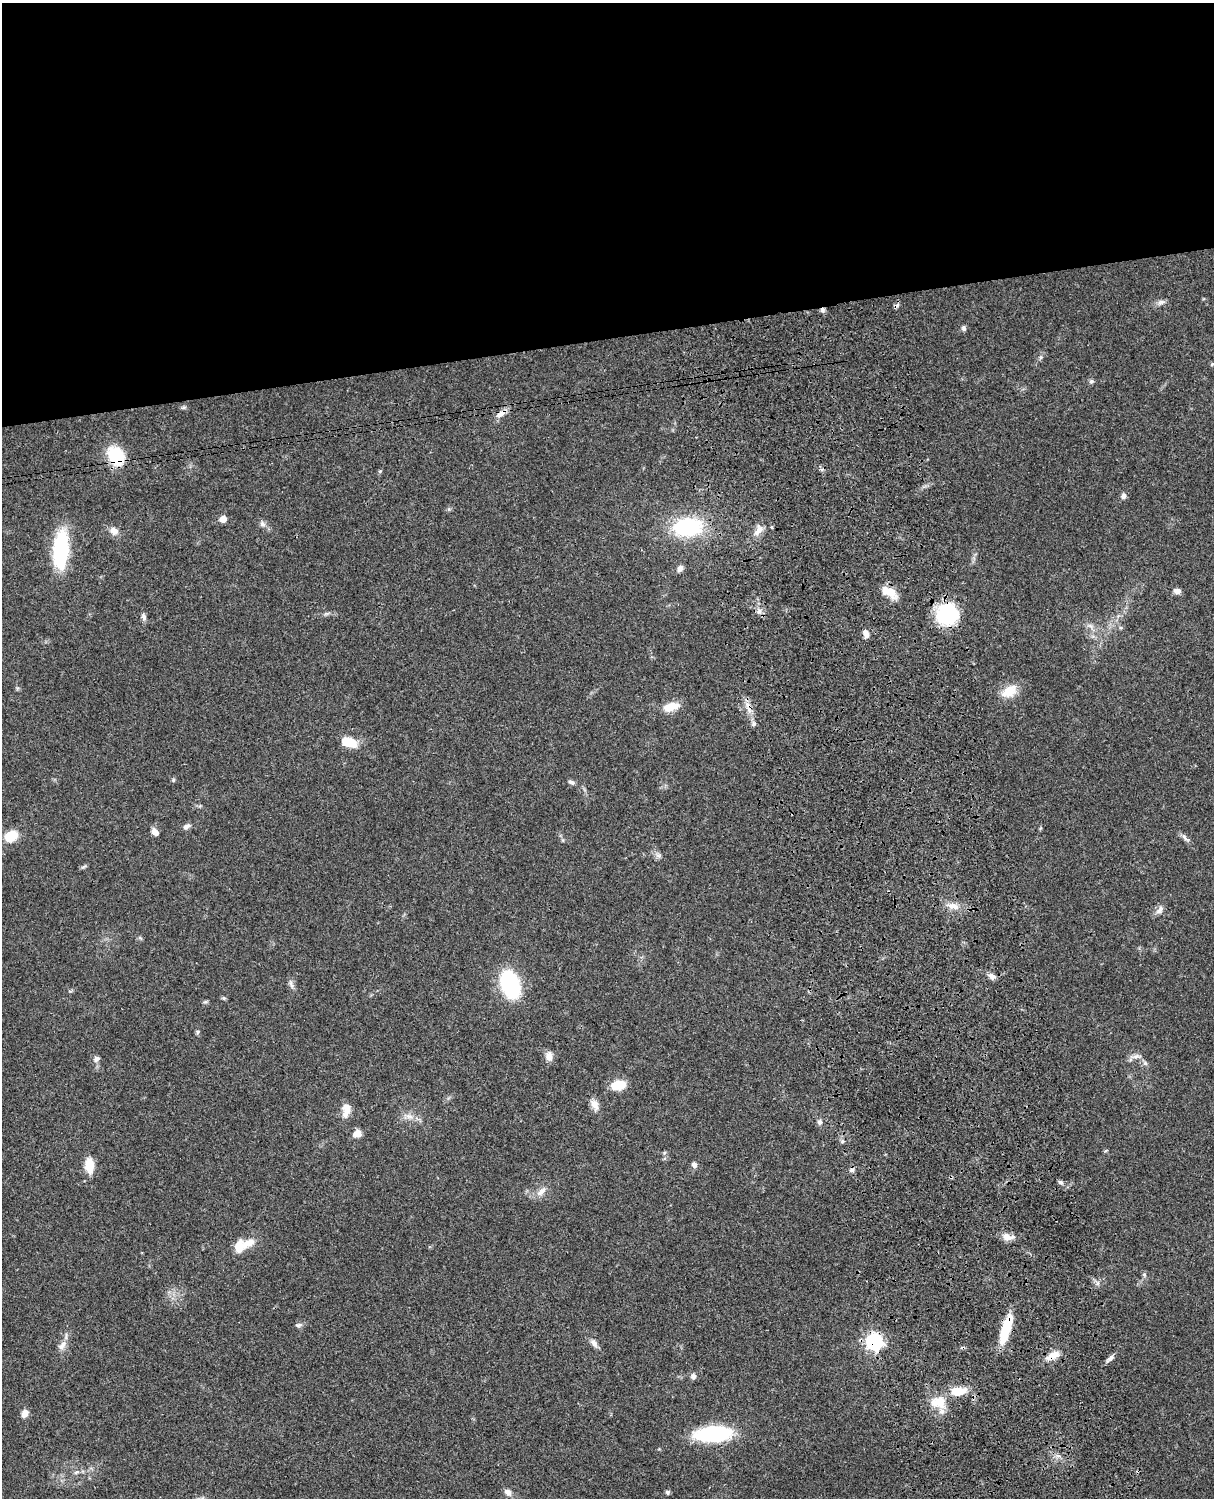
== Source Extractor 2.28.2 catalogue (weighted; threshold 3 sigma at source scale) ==
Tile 2 of 4 x 3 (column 2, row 1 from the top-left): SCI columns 1334-2545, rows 3268-4763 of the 5089 x 4928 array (HDU 1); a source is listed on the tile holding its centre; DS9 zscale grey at full resolution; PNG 1216 x 1500 px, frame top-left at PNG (2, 3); no overlay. Shown black and unused: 23% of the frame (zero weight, under 3 of 4 exposures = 6% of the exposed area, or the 3 px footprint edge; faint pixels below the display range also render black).
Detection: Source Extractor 2.28.2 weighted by HDU 2 'WHT'; one run over the whole footprint, this tile lists its part. Background 0.0756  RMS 0.0057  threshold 0.0259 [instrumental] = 3 sigma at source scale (4.5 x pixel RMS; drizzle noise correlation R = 1.50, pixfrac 1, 0.05/0.05 arcsec/px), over >= 5 px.
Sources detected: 83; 2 cosmic-ray / hot-pixel residue — not listed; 2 inside a brighter listed object's ellipse — not listed separately; the other 79 listed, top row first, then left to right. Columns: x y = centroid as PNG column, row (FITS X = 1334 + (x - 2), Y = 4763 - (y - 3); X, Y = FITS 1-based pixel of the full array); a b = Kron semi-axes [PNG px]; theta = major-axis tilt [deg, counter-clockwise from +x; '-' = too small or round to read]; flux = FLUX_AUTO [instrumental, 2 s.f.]
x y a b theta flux
1161 302 11 6 28 2.1
823 310 7 5 -90 1.3
964 328 8 6 -72 1.4
1212 364 5 4 - 0.64
1091 381 7 5 19 1.1
184 407 7 4 30 0.94
501 414 16 7 30 3.9
116 456 23 16 -63 24
1123 496 8 6 82 1.8
223 519 7 6 - 4.5
262 524 9 7 -71 2.1
687 527 25 16 7 55
758 530 18 9 53 5
114 531 11 9 -26 4.2
61 550 42 15 86 44
680 568 9 6 52 2.4
1177 591 10 6 -2 2.2
889 592 20 10 -21 8.9
759 611 7 5 60 1.6
326 614 7 4 19 1
947 614 21 20 - 40
144 617 11 6 -76 1.8
1090 626 8 5 -31 1.8
1121 628 6 4 0 0.79
866 633 9 6 -67 3.4
1009 691 22 13 29 10
671 707 17 9 15 9.2
754 724 7 5 89 1.3
348 742 16 9 -21 13
173 780 5 5 - 0.79
572 782 9 5 -18 1.5
186 826 10 6 25 2
155 832 9 6 -52 3.2
11 836 10 8 29 17
1185 838 16 5 -45 2.2
659 855 9 4 -8 1.4
84 867 8 3 19 0.92
953 906 16 8 -13 5.1
1160 910 14 7 53 2.7
992 976 10 7 -27 2.4
510 984 21 13 -71 68
291 985 13 5 -63 1.9
224 998 6 4 -44 0.79
205 1002 7 4 18 0.79
549 1056 12 9 90 3.8
1136 1056 14 5 7 2.5
96 1059 10 7 39 1.8
1145 1063 7 4 -72 1
618 1085 11 7 10 18
595 1105 16 9 -64 4.2
347 1107 14 12 -84 4.8
409 1116 10 6 -18 3
820 1122 8 6 73 1.7
357 1133 9 8 - 4.6
842 1141 6 4 -72 0.97
89 1165 17 9 -85 10
694 1165 8 6 -63 2
852 1170 7 6 - 1.4
1060 1182 7 5 -16 1.2
541 1192 16 7 41 4.1
1007 1237 16 8 -7 4.6
239 1246 15 11 76 7.8
1144 1275 6 5 - 1
1098 1283 7 4 71 1.2
298 1325 9 5 10 1.4
1006 1329 33 9 73 20
874 1341 8 8 - 120
594 1343 13 7 -50 2.6
62 1345 15 8 50 3.8
1053 1355 21 9 30 5.9
1110 1358 13 5 43 2.2
693 1376 8 6 -79 1.9
958 1391 16 9 4 11
939 1402 24 17 -14 12
25 1414 9 7 69 3.7
713 1434 33 13 3 55
76 1472 9 4 22 1.4
508 1492 10 7 -42 2.9
667 1492 6 5 - 1
Overlapping masked pixels (flux is a lower limit): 7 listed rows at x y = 823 310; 501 414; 116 456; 947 614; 1006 1329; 874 1341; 1053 1355